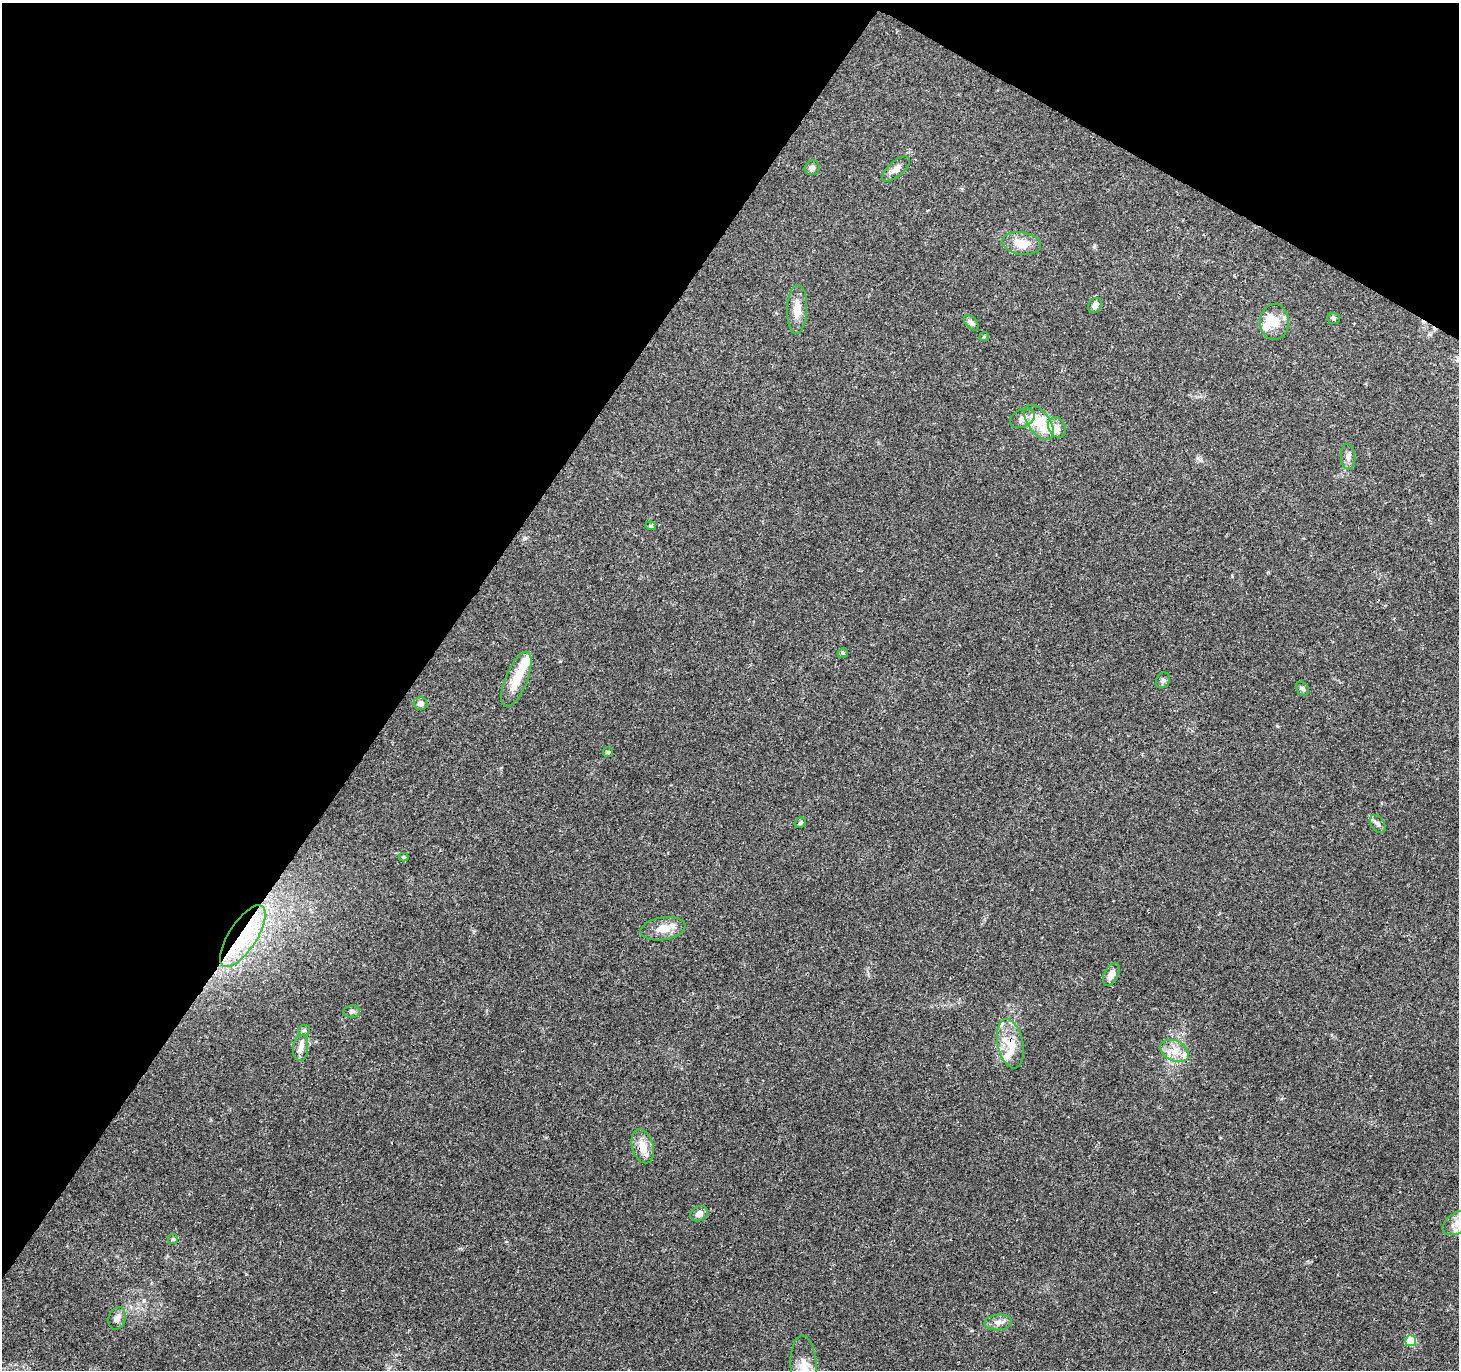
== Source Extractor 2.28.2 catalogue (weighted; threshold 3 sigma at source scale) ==
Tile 2 of 4 x 4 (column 2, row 1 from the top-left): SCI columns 1498-2954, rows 4351-5718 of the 5957 x 6001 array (HDU 1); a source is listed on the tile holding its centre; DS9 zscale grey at full resolution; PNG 1461 x 1372 px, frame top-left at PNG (2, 3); each listed source drawn as its Kron ellipse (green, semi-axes under 4 px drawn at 4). Shown black and unused: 33% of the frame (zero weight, under 3 of 4 exposures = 3% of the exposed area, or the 3 px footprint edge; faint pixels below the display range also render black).
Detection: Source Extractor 2.28.2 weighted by HDU 2 'WHT'; one run over the whole footprint, this tile lists its part. Background 0.0398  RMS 0.0029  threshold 0.0131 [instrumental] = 3 sigma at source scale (4.5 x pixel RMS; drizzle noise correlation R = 1.50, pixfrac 1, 0.0396/0.0396 arcsec/px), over >= 5 px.
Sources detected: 48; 1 inside a brighter object's white glare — neither listed nor drawn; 8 inside a brighter listed object's ellipse — not listed separately; the other 39 listed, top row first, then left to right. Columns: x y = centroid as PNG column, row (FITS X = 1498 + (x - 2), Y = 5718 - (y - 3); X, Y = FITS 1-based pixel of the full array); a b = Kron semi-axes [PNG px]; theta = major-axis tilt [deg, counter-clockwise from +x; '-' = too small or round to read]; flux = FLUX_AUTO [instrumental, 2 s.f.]
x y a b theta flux
812 168 8 7 - 1.1
896 169 17 7 41 1.8
1022 243 19 11 -9 5.2
1095 305 8 6 55 1.3
797 309 24 10 88 3.9
1333 318 6 5 - 0.6
1274 322 18 14 89 4.3
971 323 9 5 -50 0.94
984 337 5 4 - 0.33
1022 418 13 9 26 2.1
1039 422 20 11 -54 8.9
1057 428 11 8 -58 1.6
1348 457 13 7 -85 1.6
651 526 5 4 - 0.51
843 653 5 4 - 0.4
516 679 29 11 68 6.3
1163 680 8 6 60 0.75
1303 689 7 5 -57 0.7
420 703 7 6 - 1.5
608 752 5 5 - 0.41
800 823 6 5 - 0.54
1378 824 10 6 -55 1
404 857 5 4 - 0.32
663 929 22 11 9 4.2
243 936 36 14 57 14
1111 974 12 7 63 2.2
352 1011 8 6 9 0.79
304 1030 6 5 - 0.48
1010 1044 25 12 -78 6.2
301 1048 13 7 86 1.8
1175 1051 15 10 -24 3.4
643 1146 17 10 -73 3.6
699 1214 9 7 28 1.8
1458 1223 17 10 29 3.5
173 1239 5 5 - 0.46
117 1318 11 8 74 1.7
998 1322 13 8 6 1.7
1411 1341 5 5 - 14
804 1366 31 13 -87 6.8
Overlapping masked pixels (flux is a lower limit): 2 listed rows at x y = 243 936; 1010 1044
Isophote crosses this tile's border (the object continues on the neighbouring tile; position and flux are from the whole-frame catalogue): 2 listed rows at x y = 1458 1223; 804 1366